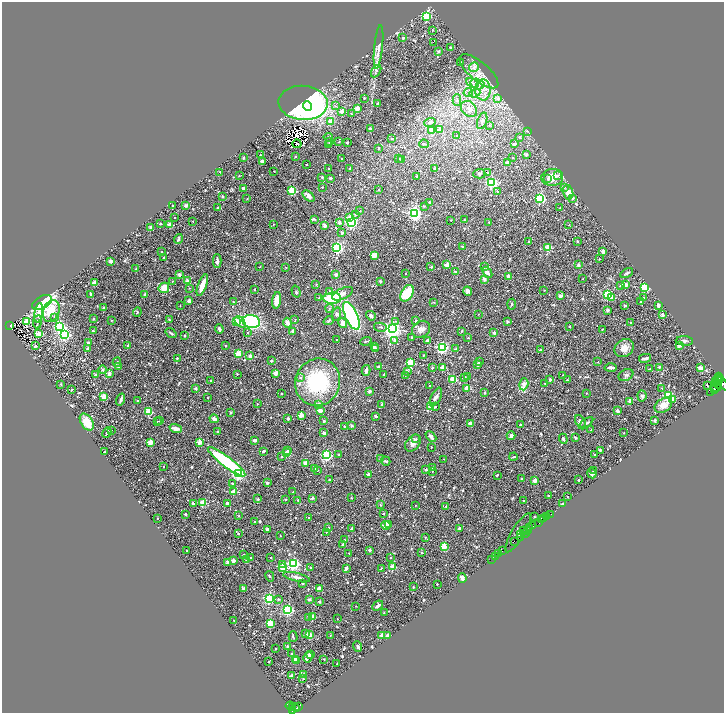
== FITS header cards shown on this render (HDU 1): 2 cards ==
NAXIS1  =                 1444
NAXIS2  =                 1421

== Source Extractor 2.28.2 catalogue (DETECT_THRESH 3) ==
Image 1444 x 1421 px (HDU 1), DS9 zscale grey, zoomed out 1/2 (1 PNG px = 2 x 2 image px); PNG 726 x 715 px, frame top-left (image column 1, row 1421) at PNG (2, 2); each listed source drawn as its Kron ellipse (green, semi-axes under 4 px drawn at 4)
Background 0.239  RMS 0.02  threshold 0.0592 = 3 sigma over >= 5 px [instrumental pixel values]
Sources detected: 1001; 155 cannot appear on this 1/2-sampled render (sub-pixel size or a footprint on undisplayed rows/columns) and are neither listed nor drawn; of the other 846, the 500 brightest by FLUX_AUTO listed and drawn (346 fainter detections omitted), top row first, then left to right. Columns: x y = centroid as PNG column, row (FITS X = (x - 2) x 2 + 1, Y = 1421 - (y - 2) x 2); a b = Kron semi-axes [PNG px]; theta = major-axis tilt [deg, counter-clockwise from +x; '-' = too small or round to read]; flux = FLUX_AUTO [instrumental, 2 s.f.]
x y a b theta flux
427 16 4 3 - 310
432 30 2 2 - 5
403 38 2 2 - 19
433 42 2 1 - 4.3
378 47 22 3 84 21
451 48 2 2 - 16
438 51 2 2 - 19
460 62 2 2 - 4.2
474 67 5 4 - 18
376 71 7 4 57 8.3
479 71 24 9 -40 64
472 83 7 4 -23 14
477 84 7 5 -15 21
483 90 10 7 89 45
468 92 5 3 - 6.8
475 93 5 4 - 12
364 98 2 2 - 12
498 99 3 3 - 15
457 100 6 4 -88 8.6
303 103 24 17 -4 880
378 103 2 2 - 12
307 106 5 4 - 420
335 106 3 3 - 5.6
357 109 2 2 - 90
469 109 9 7 -44 23
342 111 2 2 - 41
351 114 2 2 - 7.8
330 121 2 2 - 50
482 121 8 4 71 11
430 122 6 3 19 10
490 125 2 2 - 5.6
370 129 2 2 - 18
440 129 2 2 - 32
431 130 2 2 - 53
527 131 2 2 - 5.3
457 135 2 2 - 4
328 137 4 2 - 4.6
519 137 2 2 - 8
392 139 2 2 - 8.8
329 142 2 2 - 4.8
339 142 2 2 - 5.3
347 142 2 2 - 18
297 144 4 2 - 6.9
329 144 2 2 - 4.9
424 144 5 3 - 5.3
514 144 2 2 - 31
379 148 3 2 - 5.8
260 155 2 2 - 5.3
526 155 2 2 - 20
295 157 2 2 - 8.6
513 157 2 2 - 5.3
244 158 2 2 - 20
399 158 2 2 - 10
341 159 2 2 - 5.8
402 159 2 2 - 21
262 161 2 2 - 45
508 162 2 2 - 37
306 165 2 2 - 4.9
350 168 3 2 - 11
435 168 2 2 - 20
328 169 2 2 - 7.3
274 171 2 2 - 5
220 172 2 2 - 6.7
487 173 2 2 - 29
479 174 6 5 - 7.9
239 176 2 2 - 6
416 176 2 2 - 9.6
558 176 3 3 - 7.2
322 177 2 2 - 15
552 177 11 8 4 62
330 178 2 2 - 21
547 178 3 3 - 4.9
491 183 3 3 - 640
322 187 2 2 - 5.7
564 187 2 2 - 11
243 188 2 2 - 28
379 190 2 2 - 5.3
292 191 3 3 - 410
497 191 2 2 - 13
568 192 7 5 -76 36
309 196 7 4 -40 12
223 197 2 2 - 17
247 198 2 2 - 5.7
540 198 3 3 - 620
572 198 2 2 - 18
430 202 2 2 - 17
172 205 2 2 - 9.2
186 206 3 3 - 6.1
424 206 3 2 - 5.4
218 208 2 2 - 20
560 208 2 2 - 4.3
360 211 2 2 - 4.9
415 213 3 3 - 1400
356 214 3 3 - 6
175 217 2 2 - 4.5
350 217 3 2 - 51
315 219 3 3 - 4.2
451 220 2 2 - 6.5
464 220 2 2 - 8.7
193 221 2 2 - 5.3
351 222 3 3 - 930
489 222 2 2 - 12
339 223 2 2 - 18
160 224 2 2 - 13
273 224 2 2 - 5.2
170 225 2 2 - 87
569 225 2 2 - 4.6
324 226 4 3 - 8.6
151 227 2 2 - 32
342 232 2 2 - 17
178 239 5 3 - 7.8
529 241 2 2 - 5.3
577 241 3 2 - 4
463 246 2 2 - 4
548 247 3 2 - 140
337 248 3 3 - 810
603 251 2 2 - 67
162 252 2 2 - 8
374 255 3 2 - 86
164 257 2 2 - 4.7
599 259 2 2 - 5.6
111 261 2 2 - 46
217 261 7 3 -89 9.5
447 265 2 2 - 87
578 265 2 2 - 35
260 267 2 2 - 5.3
286 267 2 2 - 5.4
431 267 2 2 - 8.6
484 267 3 3 - 4
136 269 3 2 - 10
456 272 2 2 - 25
487 272 6 3 -51 19
627 273 7 3 29 5.8
179 274 2 2 - 38
405 274 2 2 - 3.9
336 275 2 2 - 32
508 277 2 2 - 34
484 279 2 2 - 24
583 279 2 2 - 3.9
173 281 2 2 - 3.9
187 281 2 2 - 26
380 281 2 2 - 18
94 283 2 2 - 63
316 284 2 2 - 5.3
626 284 2 2 - 44
202 285 11 3 70 59
621 285 2 2 - 14
164 288 5 5 - 41
189 288 2 2 - 4.6
644 288 3 3 - 540
255 289 2 2 - 10
544 290 2 2 - 3.8
468 291 5 4 - 16
296 292 6 3 -74 4.2
330 292 2 2 - 15
407 293 9 6 59 130
90 294 4 2 - 5
145 294 2 2 - 20
343 294 11 5 26 23
608 295 3 3 - 480
560 296 2 2 - 40
611 297 3 2 - 16
319 298 2 2 - 7.5
332 298 9 5 2 260
644 298 2 2 - 9.6
277 300 8 4 81 29
189 301 2 2 - 36
42 302 11 6 29 680
233 302 2 2 - 5
434 302 2 2 - 4.1
640 302 2 2 - 10
512 304 5 3 - 4.1
180 305 2 2 - 4.2
624 305 2 2 - 5.3
658 305 3 2 - 21
104 307 2 2 - 10
329 308 4 3 - 4.8
51 311 11 8 67 77
608 311 4 4 - 5.8
137 312 4 3 - 4.2
39 313 10 4 81 22
336 314 7 4 74 7.8
479 314 2 2 - 4.2
662 315 2 2 - 31
351 316 15 6 -66 490
371 316 5 3 - 8.9
54 317 3 3 - 8.3
94 319 2 2 - 15
295 319 2 2 - 4.2
111 320 2 2 - 5.5
169 320 2 2 - 11
329 320 5 3 - 5.8
236 321 2 2 - 70
251 321 9 6 -11 400
395 321 3 3 - 4.6
416 321 2 2 - 16
507 321 2 2 - 17
27 322 3 2 - 180
37 322 7 3 82 6
240 322 6 4 -46 17
287 323 5 3 - 21
343 323 5 4 - 29
630 323 2 2 - 8.6
10 326 3 2 - 26
59 326 3 3 - 740
570 326 2 2 - 5
380 327 6 2 -11 3.8
219 329 5 3 - 11
392 329 4 3 - 2800
421 329 9 8 - 21
602 329 2 2 - 6.7
93 331 3 2 - 4.9
293 331 2 2 - 28
462 331 4 3 - 3.9
248 332 3 2 - 4.1
494 332 2 2 - 30
39 333 3 2 - 72
171 333 6 3 -35 6.7
65 334 3 3 - 910
185 336 2 2 - 11
412 337 2 2 - 5.8
468 337 2 2 - 4.3
337 340 2 2 - 4.5
395 340 2 2 - 13
427 340 2 2 - 23
366 341 6 2 20 4.2
684 341 9 4 -3 12
88 343 2 2 - 22
225 345 2 2 - 7.3
679 345 4 3 - 12
35 346 2 2 - 12
128 346 2 2 - 21
374 347 2 2 - 22
442 347 3 3 - 790
624 348 10 8 34 33
87 349 2 2 - 22
376 349 2 2 - 5.4
456 349 4 3 - 5.5
540 350 2 2 - 8.3
238 353 3 2 - 150
423 355 2 2 - 6.1
250 356 2 2 - 43
177 358 2 2 - 14
645 358 6 3 12 8.1
271 361 2 2 - 19
117 362 4 3 - 4.4
479 362 3 2 - 4
598 362 2 2 - 5.2
410 363 3 3 - 300
478 364 2 2 - 36
119 366 3 2 - 24
378 367 2 2 - 14
611 367 6 2 0 17
659 367 2 2 - 21
432 368 2 2 - 8.8
443 368 2 2 - 100
700 368 2 2 - 53
650 369 4 2 - 15
103 370 4 4 - 5
366 370 5 2 - 27
407 371 3 2 - 7.7
275 373 3 2 - 53
109 374 2 2 - 38
237 374 2 2 - 5.6
384 374 2 2 - 7.6
96 375 2 2 - 26
405 375 2 2 - 6.9
563 375 2 2 - 5.3
626 375 8 5 29 10
301 377 3 3 - 4.3
468 377 2 2 - 22
465 378 3 2 - 5.4
719 378 5 2 - 900
453 379 3 2 - 180
550 379 2 2 - 19
210 380 2 2 - 5.2
567 380 2 2 - 10
718 380 4 2 - 770
716 381 3 2 - 600
318 382 24 22 66 320
545 383 2 2 - 4.9
722 383 10 4 -47 1800
61 384 2 2 - 9.2
524 384 6 3 73 45
717 384 6 2 -39 1700
707 385 2 2 - 6.1
429 386 2 2 - 6.9
716 387 6 3 -4 3300
196 388 2 2 - 22
466 388 3 3 - 35
662 388 2 2 - 6.4
715 389 3 2 - 1600
71 390 2 2 - 15
369 391 2 2 - 27
282 393 2 2 - 7.6
485 393 2 2 - 12
586 393 2 2 - 4.7
711 393 2 1 - 90
104 396 2 2 - 130
642 396 5 4 - 6.9
668 396 3 3 - 520
436 397 10 5 64 14
207 398 2 2 - 4
673 399 2 2 - 16
121 400 6 2 72 9.1
137 400 2 2 - 5.4
630 401 3 2 - 40
257 404 2 2 - 5.9
319 404 2 2 - 44
382 405 4 3 - 6.4
663 405 10 6 34 33
431 407 2 2 - 81
435 407 2 2 - 11
320 410 2 2 - 56
617 411 3 2 - 37
148 412 3 3 - 190
231 413 4 3 - 4
301 415 2 2 - 91
376 416 3 2 - 5.7
214 419 4 3 - 13
288 419 3 3 - 6.2
655 420 2 2 - 23
157 421 2 2 - 3.9
160 421 2 2 - 6
324 421 2 2 - 14
87 422 9 5 -57 84
580 422 7 4 -57 14
470 423 4 2 - 57
586 423 8 3 37 9
352 425 2 2 - 19
520 425 2 2 - 17
344 426 2 2 - 11
176 429 6 4 -20 20
591 430 2 2 - 4.6
111 431 2 2 - 4.7
217 431 3 2 - 3.9
107 432 5 2 - 8.5
324 433 2 2 - 22
624 433 2 2 - 5.1
511 436 4 3 - 13
431 437 6 3 -46 19
575 438 2 2 - 18
416 439 2 2 - 6.9
563 439 5 3 - 8.4
254 440 3 2 - 30
150 442 2 2 - 130
200 442 2 2 - 76
413 443 9 6 51 18
431 447 2 2 - 7.2
287 450 2 2 - 7.3
600 450 2 2 - 16
263 451 2 2 - 25
105 452 2 2 - 21
286 453 3 2 - 49
339 454 2 2 - 6
326 455 3 3 - 620
594 455 2 2 - 5.5
281 457 2 2 - 7.4
513 457 4 2 - 3.9
381 459 2 2 - 30
444 459 2 2 - 4.1
385 461 5 3 - 5.3
227 462 23 5 -37 400
305 463 2 2 - 57
163 466 2 2 - 5.1
433 467 2 2 - 5.6
314 468 2 2 - 25
317 470 2 2 - 4.3
426 470 4 3 - 5.7
432 471 2 2 - 3.8
594 471 3 2 - 4.4
592 473 5 4 - 7.7
238 474 3 3 - 780
368 474 2 2 - 29
497 475 2 2 - 6.3
521 479 3 2 - 5
329 480 2 2 - 4.3
578 480 2 2 - 11
535 481 2 2 - 45
232 483 2 2 - 6
267 483 2 2 - 18
234 491 2 2 - 72
293 492 2 2 - 6.4
548 496 2 2 - 8.8
567 497 2 2 - 5.7
312 498 4 3 - 8.9
351 498 2 2 - 8
258 499 2 2 - 16
285 499 2 2 - 6.6
298 500 2 2 - 13
523 501 2 2 - 11
193 503 3 2 - 22
202 503 3 2 - 160
227 503 2 2 - 33
563 504 3 2 - 12
380 505 2 2 - 7.7
415 505 2 2 - 3.8
446 506 3 2 - 4.1
383 513 2 2 - 4.1
185 514 2 2 - 4.8
550 514 4 1 - 17
239 516 2 2 - 10
309 517 2 2 - 8.6
535 517 2 2 - 6.1
547 517 3 1 - 18
157 518 2 2 - 5.8
544 519 3 1 - 310
541 520 2 1 - 180
254 521 2 2 - 3.9
539 522 3 2 - 260
388 524 2 2 - 11
386 525 4 4 - 38
533 526 3 2 - 280
329 528 2 2 - 8.9
459 528 2 2 - 17
529 528 3 3 - 330
352 529 4 3 - 9.3
268 530 4 2 - 7.6
527 530 3 1 - 160
524 531 4 2 - 120
326 532 2 2 - 8.3
518 533 22 6 59 66
525 533 4 2 - 160
238 534 2 2 - 7.4
521 535 2 1 - 130
280 536 2 2 - 4
425 537 2 2 - 5.3
520 537 2 2 - 140
344 540 2 2 - 7
514 541 4 2 - 150
343 544 4 3 - 4.7
444 547 3 2 - 160
186 550 2 2 - 5.4
369 550 2 2 - 28
502 551 2 2 - 150
349 553 2 2 - 7
421 553 2 2 - 8.1
499 553 2 1 - 83
244 554 2 2 - 5.4
495 556 3 1 - 20
271 557 2 2 - 5
390 557 2 2 - 6.1
251 558 2 2 - 5.8
247 559 2 2 - 14
491 559 3 1 - 9.2
233 561 2 2 - 36
227 562 3 2 - 11
283 564 3 3 - 7.6
293 564 3 3 - 920
311 567 2 2 - 7.2
392 567 2 2 - 120
282 568 3 2 - 150
346 568 4 3 - 11
381 568 2 2 - 5.4
270 576 5 3 - 4.2
297 577 13 3 -14 13
462 578 4 3 - 15
302 583 2 2 - 7.2
437 584 2 2 - 6.2
413 587 2 2 - 9.7
243 589 2 2 - 25
319 589 2 2 - 67
269 598 3 3 - 700
278 599 3 3 - 4.3
309 599 4 3 - 10
320 601 2 2 - 16
356 606 2 2 - 5.7
378 606 6 3 42 11
288 610 3 3 - 730
384 613 2 2 - 3.8
312 617 2 2 - 90
308 618 2 2 - 11
337 619 2 2 - 3.8
234 620 2 2 - 4.1
270 623 3 3 - 190
305 634 3 2 - 6.3
309 635 4 3 - 57
388 635 2 2 - 26
330 636 2 1 - 5.6
382 636 2 2 - 56
293 637 5 2 - 4.4
287 646 2 2 - 13
358 646 6 4 -67 7.6
276 649 2 2 - 9.1
292 653 2 2 - 6.2
310 654 3 3 - 17
308 657 5 3 - 13
295 659 2 2 - 120
324 659 2 2 - 8.4
297 661 2 2 - 16
269 662 2 2 - 4.2
337 664 2 2 - 5.7
304 675 2 2 - 28
292 676 4 3 - 9.5
303 679 2 2 - 8.5
290 706 4 3 - 230
298 706 3 2 - 130
292 707 4 2 - 200
296 708 4 2 - 100
292 710 3 2 - 380
At the frame edge (FLAGS 8, measured only in part): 1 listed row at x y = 722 383
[346 fainter detections neither listed nor drawn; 155 sub-pixel or undisplayed-footprint detections neither listed nor drawn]